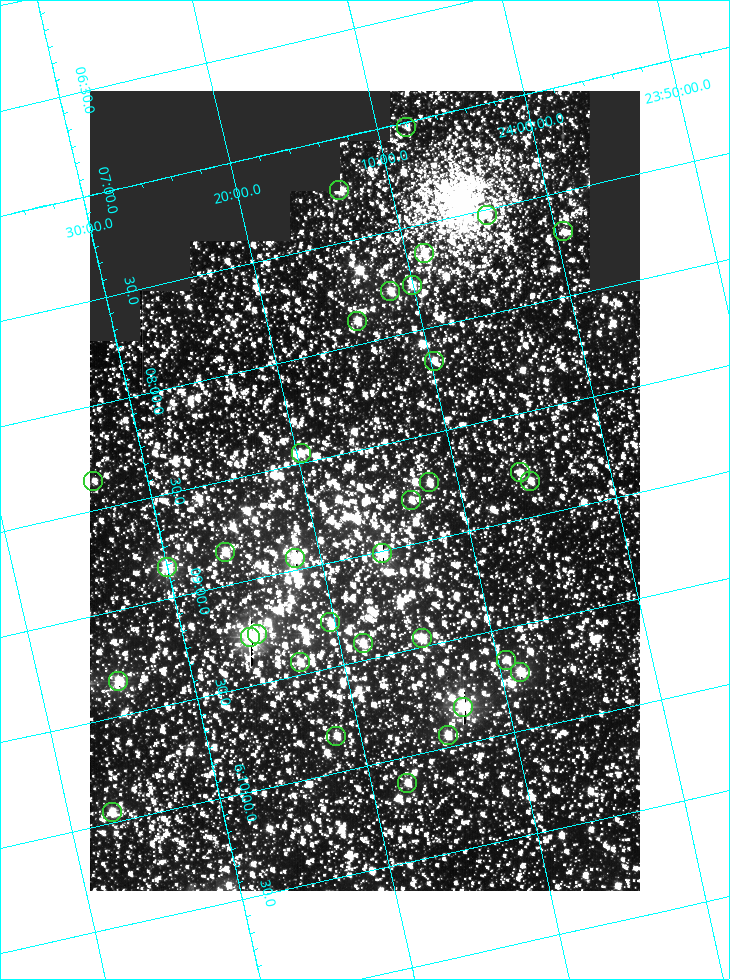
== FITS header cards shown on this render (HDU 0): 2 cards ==
NAXIS1  =                  550
NAXIS2  =                  800

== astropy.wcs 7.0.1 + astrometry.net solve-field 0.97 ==
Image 550 x 800 px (HDU 0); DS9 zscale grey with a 90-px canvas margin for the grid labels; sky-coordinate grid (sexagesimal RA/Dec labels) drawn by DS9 from the SOLVED WCS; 33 Tycho-2 reference stars matched to detected sources circled (green)
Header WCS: RA---TAN/DEC--TAN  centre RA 06:08:42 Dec +24:16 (92.17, +24.27 deg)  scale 3.98 arcsec/px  FOV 36.4' x 53.0'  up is -103 deg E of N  parity normal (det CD < 0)
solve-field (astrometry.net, Tycho-2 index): VERIFIED the header's WCS against the Tycho-2 star catalogue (verified at 3 index scales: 18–32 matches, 0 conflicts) and refined it, rather than solving blind
Solved WCS: RA---TAN-SIP/DEC--TAN-SIP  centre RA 06:08:42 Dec +24:16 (92.17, +24.27 deg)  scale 3.98 arcsec/px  FOV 36.5' x 53.0'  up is -103 deg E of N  parity normal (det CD < 0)
The solver's refit moves the header's centre by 0.2 arcsec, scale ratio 1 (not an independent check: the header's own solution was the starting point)
Tycho-2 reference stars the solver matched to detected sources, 33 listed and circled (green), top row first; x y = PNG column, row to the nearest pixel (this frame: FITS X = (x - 90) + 1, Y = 800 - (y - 91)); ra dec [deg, ICRS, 3 dp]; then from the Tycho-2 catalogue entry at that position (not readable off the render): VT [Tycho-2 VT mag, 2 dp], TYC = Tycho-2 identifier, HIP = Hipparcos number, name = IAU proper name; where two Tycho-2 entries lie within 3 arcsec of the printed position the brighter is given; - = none
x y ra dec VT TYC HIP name
406 127 91.756 +24.135 11.55 1864-383-1 - -
339 190 91.813 +24.222 9.50 1864-951-1 - -
487 215 91.882 +24.069 10.67 1864-1197-1 - -
563 231 91.922 +23.991 11.04 1864-773-1 - -
424 253 91.910 +24.147 9.81 1864-677-1 - -
412 285 91.945 +24.168 9.83 1864-545-1 - -
390 291 91.946 +24.193 9.49 1864-879-1 - -
357 321 91.972 +24.235 9.87 1864-607-1 - -
434 361 92.040 +24.163 9.97 1864-387-1 - -
301 453 92.113 +24.329 10.09 1877-692-1 - -
520 472 92.195 +24.097 9.91 1877-1306-1 - -
93 481 92.090 +24.558 11.22 1868-1493-1 - -
530 481 92.208 +24.088 10.02 1877-898-1 - -
429 482 92.182 +24.197 9.90 1877-42-1 - -
411 500 92.198 +24.221 10.14 1877-234-1 - -
225 552 92.210 +24.434 9.33 1881-345-1 - -
382 553 92.254 +24.266 8.73 1877-224-1 - -
295 558 92.236 +24.360 8.19 1877-300-1 29148 -
167 567 92.212 +24.501 8.67 1881-93-1 - -
330 622 92.321 +24.338 9.42 1877-884-1 - -
257 634 92.315 +24.419 9.14 1881-15-1 - -
250 637 92.316 +24.428 7.55 1881-1595-1 - -
422 638 92.364 +24.244 8.80 1877-1589-1 - -
363 643 92.355 +24.308 9.21 1877-702-1 - -
506 660 92.412 +24.157 10.23 1877-766-1 - -
300 662 92.360 +24.380 9.69 1881-496-1 - -
520 672 92.431 +24.145 8.75 1877-16-1 - -
118 681 92.334 +24.580 8.60 1881-81-1 - -
463 707 92.456 +24.215 7.57 1877-1484-1 - -
448 735 92.485 +24.239 9.49 1877-1276-1 - -
336 736 92.457 +24.359 9.75 1877-1432-1 - -
407 783 92.531 +24.294 10.40 1877-334-1 - -
112 812 92.487 +24.619 9.38 1881-1542-1 - -